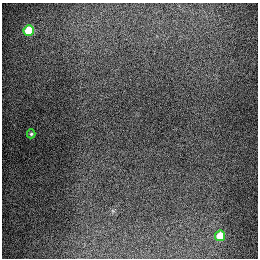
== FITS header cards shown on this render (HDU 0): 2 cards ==
NAXIS1  =                  256
NAXIS2  =                  256

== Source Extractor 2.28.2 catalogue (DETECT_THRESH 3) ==
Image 256 x 256 px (HDU 0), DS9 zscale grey, 1 PNG px = 1 image px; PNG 260 x 260 px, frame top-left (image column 1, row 256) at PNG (2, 3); each listed source drawn as its Kron ellipse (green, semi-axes under 4 px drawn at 4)
Background 1300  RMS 27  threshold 79.6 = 3 sigma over >= 5 px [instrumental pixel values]
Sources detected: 3; all 3 listed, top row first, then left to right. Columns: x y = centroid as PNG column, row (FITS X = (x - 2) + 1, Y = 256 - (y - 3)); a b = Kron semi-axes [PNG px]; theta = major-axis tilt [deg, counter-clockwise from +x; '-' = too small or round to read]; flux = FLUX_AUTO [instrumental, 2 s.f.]
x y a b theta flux
29 30 5 5 - 92000
31 134 4 4 - 2800
220 236 5 5 - 70000